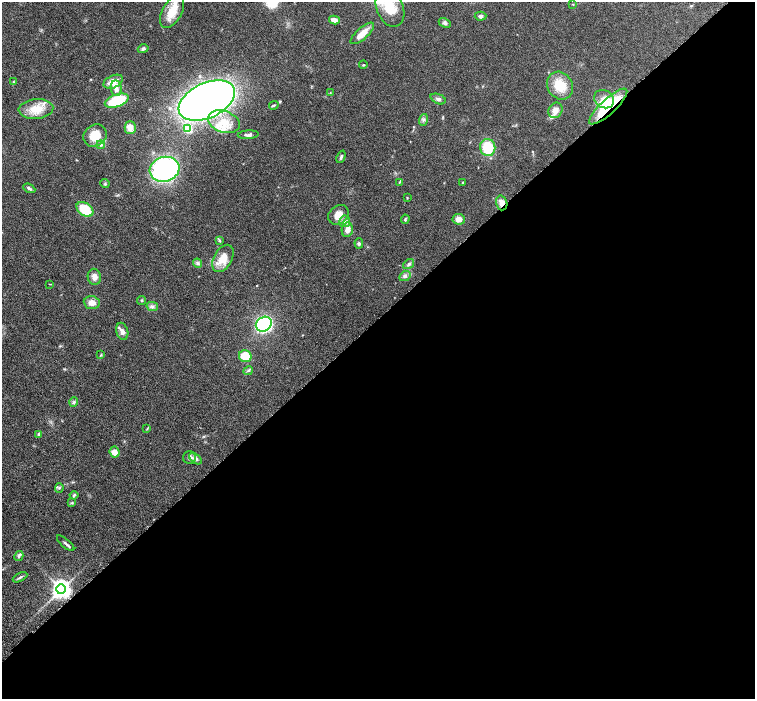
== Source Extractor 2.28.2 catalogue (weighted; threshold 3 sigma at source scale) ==
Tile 12 of 4 x 4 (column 4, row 3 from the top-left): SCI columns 4565-6070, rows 1594-2986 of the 6116 x 6111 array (HDU 1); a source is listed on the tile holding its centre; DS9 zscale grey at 2 x 2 block average (1 PNG px = mean of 2 x 2 image px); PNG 757 x 701 px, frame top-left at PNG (2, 2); each listed source drawn as its Kron ellipse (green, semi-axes under 4 px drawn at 4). Shown black and unused: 54% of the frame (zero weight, under 4 of 8 exposures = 3% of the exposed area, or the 3 px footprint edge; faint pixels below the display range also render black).
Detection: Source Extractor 2.28.2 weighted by HDU 2 'WHT'; one run over the whole footprint, this tile lists its part. Background 0.0536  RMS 0.0042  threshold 0.0173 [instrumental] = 3 sigma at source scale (4.09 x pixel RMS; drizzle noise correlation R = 1.36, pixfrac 0.8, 0.05/0.05 arcsec/px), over >= 5 px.
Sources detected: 81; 8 inside a brighter listed object's ellipse — not listed separately; the other 73 listed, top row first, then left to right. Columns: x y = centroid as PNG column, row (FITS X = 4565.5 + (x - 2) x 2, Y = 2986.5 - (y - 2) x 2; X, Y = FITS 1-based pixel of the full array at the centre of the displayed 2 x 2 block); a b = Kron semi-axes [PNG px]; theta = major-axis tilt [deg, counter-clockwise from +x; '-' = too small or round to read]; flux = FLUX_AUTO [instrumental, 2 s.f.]
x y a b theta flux
573 4 3 3 - 0.63
390 8 20 13 -67 20
172 12 18 9 61 16
480 16 6 4 2 1.9
334 20 5 4 - 5.3
445 23 6 4 -28 2
362 33 15 5 42 10
143 49 5 4 - 1.7
363 65 4 2 - 0.72
13 81 4 3 - 0.71
113 82 10 6 25 9
560 86 14 12 -58 20
116 88 8 5 -83 5.1
330 93 2 2 - 0.57
438 99 8 5 -23 2.5
604 99 10 8 -30 8.6
207 100 30 17 25 610
117 101 12 6 19 35
274 105 5 3 - 1.1
608 106 25 7 43 45
36 109 17 9 5 16
555 110 8 6 60 5.5
423 120 6 3 72 1.7
224 122 16 10 -20 17
130 128 6 5 - 6.9
188 129 3 3 - 52
248 135 10 4 4 2.7
95 136 12 10 35 17
101 145 4 3 - 1.4
488 148 8 7 - 27
341 157 6 3 67 1.6
164 169 15 12 18 190
399 182 3 2 - 0.56
463 182 4 2 - 0.62
105 184 4 3 - 1
29 188 6 4 -25 1.9
407 198 3 2 - 0.51
502 203 7 5 -74 6.1
85 209 9 6 -35 26
338 215 11 8 42 9.1
405 219 4 3 - 0.96
459 219 6 5 - 5.4
345 221 6 5 - 3.3
347 230 7 5 80 5.3
220 241 4 3 - 0.97
359 243 5 4 - 1.6
223 258 15 9 61 13
197 263 5 4 - 1.8
409 264 6 4 37 2.1
405 276 6 5 - 2.1
94 277 8 6 -80 4.9
50 284 4 2 - 0.48
142 301 4 2 - 0.85
92 303 8 6 -6 6
152 306 5 4 - 2.3
264 324 8 7 - 110
122 331 9 6 -74 4.1
101 354 3 2 - 0.64
245 356 6 6 - 20
248 371 5 3 - 1.5
74 402 4 4 - 1.7
147 429 3 2 - 0.64
39 434 3 3 - 2.4
114 452 5 5 - 7.1
189 458 6 6 - 2.6
195 459 7 4 -37 2.6
59 488 5 3 - 1
74 495 4 4 - 1.4
72 503 4 3 - 0.88
66 543 11 3 -41 2.2
19 556 5 4 - 1.7
20 577 8 3 28 1.8
61 589 5 5 - 570
Overlapping masked pixels (flux is a lower limit): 2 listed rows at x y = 608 106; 502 203
Isophote crosses this tile's border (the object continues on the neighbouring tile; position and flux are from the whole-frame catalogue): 1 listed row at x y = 390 8